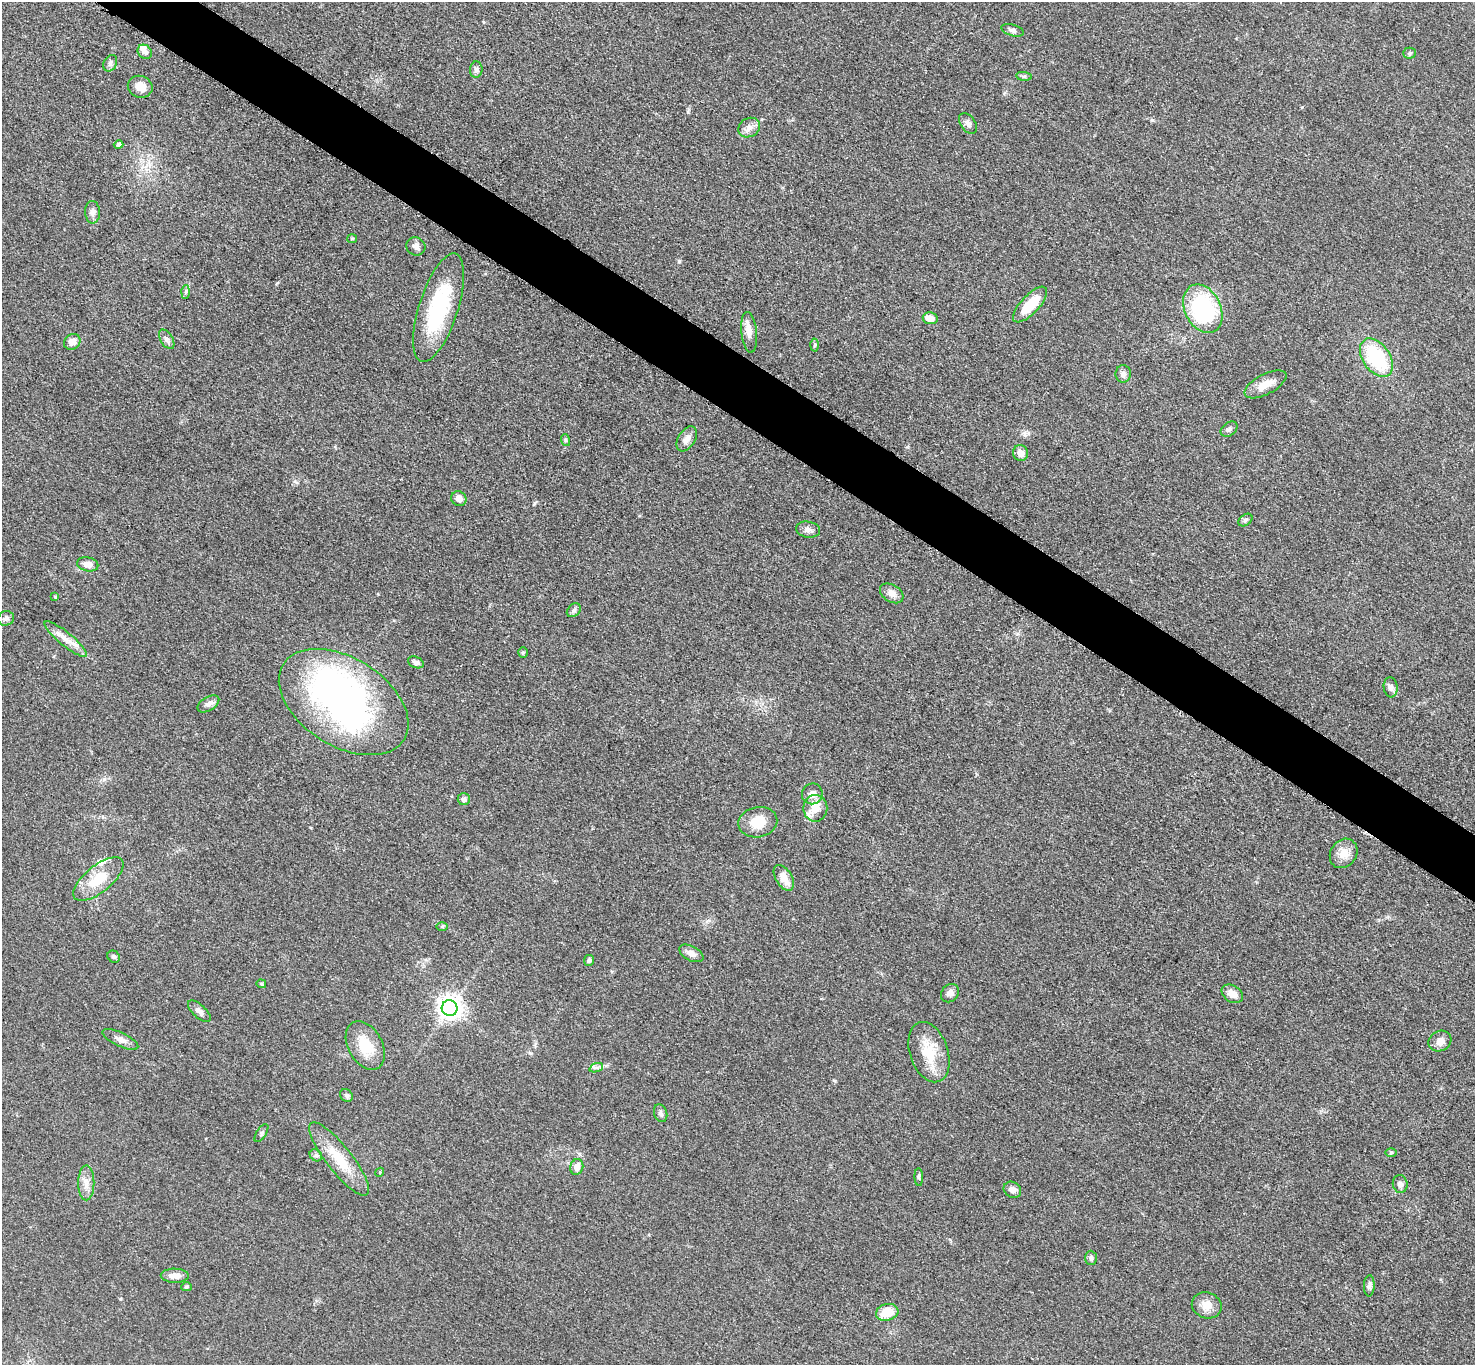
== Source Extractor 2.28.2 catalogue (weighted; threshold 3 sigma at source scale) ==
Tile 11 of 4 x 4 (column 3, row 3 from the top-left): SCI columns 2958-4430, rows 1525-2887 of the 5911 x 5916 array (HDU 1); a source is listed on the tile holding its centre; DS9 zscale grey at full resolution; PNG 1477 x 1367 px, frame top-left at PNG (2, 2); each listed source drawn as its Kron ellipse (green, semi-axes under 4 px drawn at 4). Shown black and unused: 4% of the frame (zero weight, under 3 of 5 exposures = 1% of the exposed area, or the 3 px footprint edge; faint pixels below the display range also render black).
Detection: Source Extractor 2.28.2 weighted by HDU 2 'WHT'; one run over the whole footprint, this tile lists its part. Background 0.0533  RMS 0.0058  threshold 0.0262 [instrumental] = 3 sigma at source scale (4.5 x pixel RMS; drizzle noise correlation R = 1.50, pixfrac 1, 0.05/0.05 arcsec/px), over >= 5 px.
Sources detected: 85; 1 inside a brighter object's white glare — neither listed nor drawn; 2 inside a brighter listed object's ellipse — not listed separately; the other 82 listed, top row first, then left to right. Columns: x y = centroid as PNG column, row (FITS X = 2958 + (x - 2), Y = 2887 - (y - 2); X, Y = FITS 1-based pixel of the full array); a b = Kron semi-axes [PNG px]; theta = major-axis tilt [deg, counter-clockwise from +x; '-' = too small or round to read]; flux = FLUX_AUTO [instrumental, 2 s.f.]
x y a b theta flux
1012 30 11 5 -16 2
145 52 8 6 -43 3
1409 53 6 5 - 1
110 63 8 6 63 1.9
476 70 8 6 84 1.6
1024 76 8 4 -7 0.92
140 87 12 10 -21 6.6
968 123 11 7 -55 2.4
749 128 11 9 31 3.4
119 145 5 4 - 2
92 212 11 7 -87 2.7
352 239 5 4 - 0.68
416 246 10 9 - 2.7
186 292 7 4 88 1.1
1030 305 23 9 47 16
439 308 57 19 72 47
1203 309 25 18 -64 70
930 318 7 6 - 6
749 332 20 7 -83 4.9
167 339 11 6 -58 2
72 342 8 7 - 4.2
815 345 6 4 88 0.84
1376 358 21 13 -55 41
1123 374 8 7 - 2.3
1265 384 23 10 28 7.3
1229 429 9 6 37 1.7
687 439 14 8 58 3.6
565 440 6 4 -72 0.74
1021 453 8 7 - 3.8
459 498 8 7 - 3.5
1245 520 8 5 37 1.1
808 530 12 8 -11 2.7
88 564 11 7 -11 4.7
892 593 13 8 -32 4
55 597 4 3 - 0.63
574 610 8 6 44 1.4
6 618 8 7 - 1.8
66 639 27 6 -40 6.2
523 653 5 4 - 0.79
416 662 8 5 -22 2.2
1391 687 10 7 -83 2.4
344 702 71 44 -32 190
208 704 12 7 31 2.5
812 794 10 10 - 4.4
464 799 6 6 - 1.7
815 808 13 12 - 8.1
758 822 19 15 11 12
1344 853 15 13 55 6.6
784 878 14 8 -58 7
98 879 30 13 39 16
442 927 6 4 0 0.74
691 953 13 7 -27 3.6
114 957 6 5 - 1.2
589 960 5 5 - 1.3
261 984 5 4 - 0.72
950 993 10 8 48 2.6
1232 994 11 8 -34 5.2
450 1008 8 8 - 460
199 1011 14 6 -42 3.1
120 1039 19 7 -25 3.8
1440 1041 12 10 27 4.1
365 1045 26 17 -61 15
929 1052 31 19 -71 17
596 1068 7 4 19 1.3
346 1096 7 5 -44 1.4
661 1113 9 6 -71 1.7
261 1133 10 5 56 1.3
1391 1152 6 4 1 0.79
316 1155 7 5 -43 1.4
339 1159 45 13 -52 18
577 1167 8 6 75 3.8
380 1172 4 3 - 0.59
919 1177 9 4 -88 1.1
86 1183 17 8 90 4.8
1400 1184 9 7 -82 2.2
1012 1190 9 7 -32 2.5
1091 1258 7 6 - 1.3
175 1276 14 7 -1 4.3
1369 1286 11 5 87 1.7
186 1287 5 4 - 0.81
1207 1305 15 13 -20 6.4
887 1312 11 8 15 12
Unlisted compact peaks at least as high as the median listed source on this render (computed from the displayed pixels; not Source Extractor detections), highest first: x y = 679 261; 1152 120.